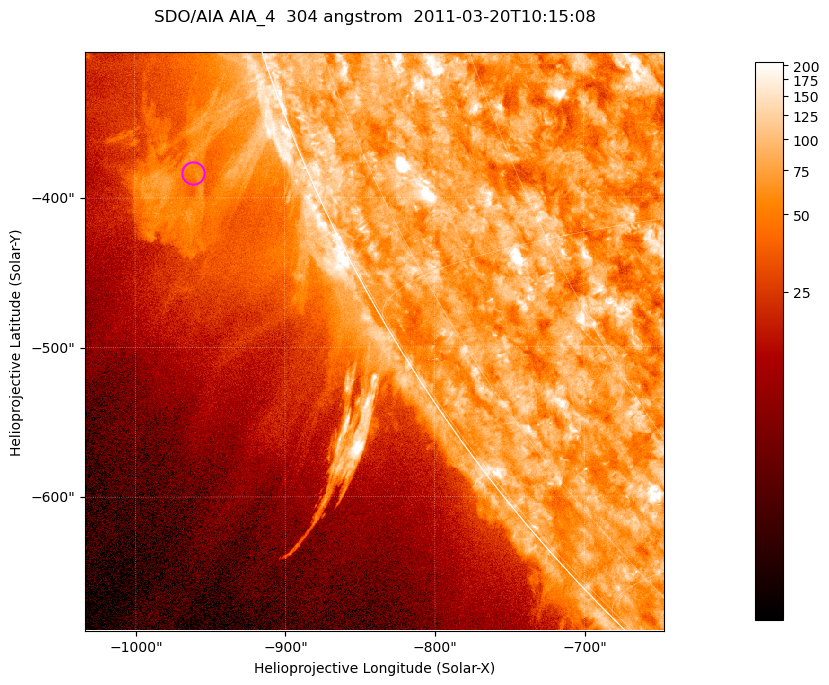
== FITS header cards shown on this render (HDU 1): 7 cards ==
TELESCOP= 'SDO/AIA '           / For AIA: SDO/AIA
INSTRUME= 'AIA_4   '           / For AIA: AIA_ATA1, AIA_ATA2, AIA_ATA3 or AIA_AT
WAVELNTH=                  304 / [angstrom] Wavelength
WAVEUNIT= 'angstrom'           / Wavelength unit: angstrom
DATE-OBS= '2011-03-20T10:15:08.124' / [ISO] Date when observation started; ISO 8
CTYPE1  = 'HPLN-TAN'           / CTYPE1; Typically HPLN
CTYPE2  = 'HPLT-TAN'           / CTYPE2; Typically HPLT

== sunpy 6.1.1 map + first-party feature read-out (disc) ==
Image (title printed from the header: SDO/AIA AIA_4  304 angstrom  2011-03-20T10:15:08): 645 x 645 px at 0.6 arcsec/px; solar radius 964 arcsec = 1606 px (partial field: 2.2% of the solar disc is inside the frame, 44% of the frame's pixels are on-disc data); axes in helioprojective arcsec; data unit not stated in the header (colour bar unlabelled)
Orientation: roll -0.132 deg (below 1 deg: not rotated)
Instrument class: DISC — disc imager (sunpy class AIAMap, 304 A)
Bright regions (active regions / flare kernels): reference = the on-disc median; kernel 5 px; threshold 5 sigma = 116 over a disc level ~74.2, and >= 1.15x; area >= 416 px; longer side >= 8 px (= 4.8 arcsec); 0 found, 0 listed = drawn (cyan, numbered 1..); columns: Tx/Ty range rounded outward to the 2 arcsec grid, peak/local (2 s.f.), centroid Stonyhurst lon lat
Off-limb structures (1.02-1.3 R_sun): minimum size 208 px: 8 found; the strongest spans PA ~110..115 deg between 1.02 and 1.13 R_sun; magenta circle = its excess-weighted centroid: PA ~110 deg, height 1.07 R_sun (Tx ~-962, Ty ~-384 arcsec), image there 2.1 x the reference